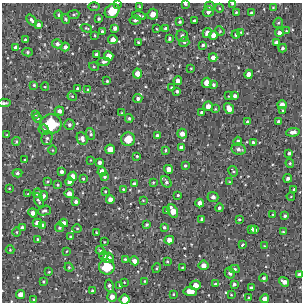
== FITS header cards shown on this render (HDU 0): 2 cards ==
NAXIS1  =                  300 / Width of image
NAXIS2  =                  300 / Height of image

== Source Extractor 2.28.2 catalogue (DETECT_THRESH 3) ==
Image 300 x 300 px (HDU 0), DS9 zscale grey, 1 PNG px = 1 image px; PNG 304 x 304 px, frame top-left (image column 1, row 300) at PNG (2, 3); each listed source drawn as its Kron ellipse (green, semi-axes under 4 px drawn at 4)
Background 4580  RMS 320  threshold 965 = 3 sigma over >= 5 px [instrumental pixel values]
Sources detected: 210; all 210 listed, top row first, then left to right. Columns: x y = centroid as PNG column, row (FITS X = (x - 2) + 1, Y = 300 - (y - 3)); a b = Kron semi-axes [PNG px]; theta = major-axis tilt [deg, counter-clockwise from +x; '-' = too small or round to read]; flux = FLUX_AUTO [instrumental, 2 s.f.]
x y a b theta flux
117 4 3 3 - 22000
185 4 4 3 - 34000
232 4 4 3 - 24000
94 6 5 3 - 22000
210 6 5 4 - 46000
140 7 3 2 - 25000
273 7 3 2 - 17000
219 8 4 3 - 21000
112 11 8 6 40 440000
208 12 5 5 - 68000
236 12 3 2 - 21000
251 13 4 4 - 41000
153 14 5 5 - 150000
59 15 4 4 - 37000
73 15 6 4 7 29000
139 16 7 4 -12 53000
65 19 5 3 - 30000
99 19 3 3 - 37000
32 20 6 4 -51 62000
135 20 6 4 7 53000
194 21 3 2 - 24000
180 22 3 3 - 35000
278 23 5 5 - 32000
38 25 4 3 - 63000
86 28 6 3 -19 23000
115 28 4 4 - 63000
165 28 4 4 - 40000
157 29 3 2 - 13000
220 31 5 4 - 25000
286 31 4 3 - 18000
102 32 4 3 - 55000
241 32 3 3 - 18000
207 33 5 4 - 100000
279 33 4 4 - 66000
95 35 4 4 - 22000
213 35 4 4 - 120000
236 35 4 4 - 41000
182 36 6 6 - 66000
169 38 3 3 - 32000
25 40 3 3 - 42000
113 40 4 4 - 130000
138 42 3 3 - 25000
184 42 5 4 - 42000
276 42 4 3 - 60000
57 44 5 4 - 60000
203 45 4 3 - 32000
15 47 4 4 - 49000
65 47 4 4 - 66000
283 48 4 4 - 44000
27 52 5 4 - 36000
97 54 4 4 - 94000
109 56 5 4 - 160000
213 57 4 4 - 92000
104 62 6 4 5 43000
94 67 5 3 - 19000
191 68 3 2 - 15000
137 74 5 4 - 140000
249 74 4 4 - 120000
107 81 3 3 - 25000
178 81 4 4 - 96000
207 83 5 5 - 180000
34 85 3 3 - 25000
213 85 4 4 - 39000
45 87 4 3 - 18000
171 87 3 2 - 19000
77 88 3 3 - 30000
88 90 4 3 - 36000
177 91 3 3 - 34000
72 96 5 4 - 21000
229 96 3 2 - 15000
235 96 4 3 - 55000
138 99 5 4 - 49000
4 103 6 3 4 40000
282 105 5 4 - 130000
208 106 4 4 - 100000
229 108 6 4 -53 170000
215 109 3 3 - 18000
59 111 5 4 - 73000
283 111 4 3 - 25000
202 112 3 3 - 44000
122 113 3 3 - 16000
36 114 3 3 - 21000
37 118 4 4 - 29000
129 118 4 3 - 34000
247 121 4 4 - 30000
279 122 4 3 - 59000
51 124 10 10 - 920000
69 125 5 5 - 46000
44 130 5 5 - 44000
293 132 7 4 7 100000
91 134 6 3 -71 34000
182 134 5 5 - 120000
7 135 3 2 - 18000
157 135 4 4 - 53000
47 138 7 5 74 60000
82 138 6 5 - 85000
128 139 7 6 - 340000
16 141 4 3 - 28000
238 141 4 4 - 44000
253 142 4 4 - 35000
181 148 4 4 - 87000
110 149 5 4 - 170000
239 149 7 5 -9 77000
53 150 4 3 - 17000
165 150 4 4 - 27000
289 153 3 3 - 37000
137 156 3 3 - 26000
25 160 2 2 - 15000
91 160 4 2 - 13000
99 162 3 3 - 56000
290 163 4 3 - 28000
185 166 3 3 - 29000
169 169 4 4 - 120000
233 171 5 4 - 27000
62 172 4 3 - 65000
102 172 5 4 - 130000
17 173 5 4 - 38000
73 176 4 4 - 120000
105 177 4 4 - 34000
288 178 4 4 - 54000
83 179 3 3 - 21000
47 181 4 3 - 23000
69 182 4 4 - 94000
153 182 3 3 - 19000
166 182 6 4 -56 40000
229 182 3 2 - 15000
134 184 4 4 - 46000
58 185 3 3 - 21000
9 188 3 2 - 14000
123 189 3 2 - 19000
294 189 3 2 - 21000
105 191 3 2 - 18000
37 193 5 4 - 50000
28 194 4 3 - 21000
69 194 5 4 - 140000
178 195 3 3 - 23000
44 196 5 4 - 55000
291 196 4 3 - 14000
213 197 5 5 - 66000
110 199 4 4 - 100000
39 200 7 4 -69 38000
143 200 3 2 - 14000
76 202 4 3 - 54000
200 203 4 4 - 95000
219 208 4 4 - 38000
167 210 4 3 - 33000
44 211 7 5 16 50000
173 211 7 5 -64 200000
33 213 4 4 - 97000
273 214 3 3 - 19000
285 216 4 3 - 39000
202 219 3 3 - 39000
239 219 3 2 - 21000
37 223 4 4 - 110000
64 223 4 4 - 78000
43 225 3 3 - 43000
146 225 3 3 - 31000
164 227 4 3 - 33000
22 228 4 3 - 55000
59 228 4 4 - 38000
77 228 4 3 - 19000
251 229 4 3 - 50000
255 230 4 3 - 59000
17 232 4 3 - 20000
96 232 3 2 - 16000
283 232 3 2 - 20000
71 237 4 4 - 33000
37 239 3 2 - 18000
169 240 5 4 - 130000
104 242 3 2 - 16000
242 245 4 2 - 27000
264 246 4 2 - 17000
10 250 4 4 - 18000
67 251 4 2 - 13000
100 251 5 3 - 38000
104 256 4 4 - 50000
108 258 5 5 - 130000
125 259 3 3 - 25000
134 261 4 4 - 89000
167 261 4 3 - 20000
203 265 5 5 - 120000
69 267 4 4 - 22000
107 267 8 7 - 550000
182 267 3 2 - 19000
157 268 5 3 - 21000
235 269 5 4 - 40000
49 272 3 2 - 18000
230 273 6 4 -59 43000
300 275 4 3 - 79000
264 278 4 4 - 39000
144 281 3 2 - 16000
43 282 3 2 - 21000
124 282 3 2 - 12000
284 282 5 4 - 96000
215 284 4 3 - 28000
234 284 3 3 - 42000
120 285 3 3 - 34000
196 285 5 5 - 160000
109 286 6 4 -79 48000
251 288 3 3 - 43000
92 291 4 3 - 33000
190 291 7 4 -5 210000
20 294 5 4 - 120000
173 294 3 3 - 20000
231 295 3 2 - 14000
112 297 5 5 - 100000
249 298 3 3 - 22000
125 299 5 5 - 200000
264 299 4 4 - 100000
34 300 3 3 - 35000
At the frame edge (FLAGS 8, measured only in part): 6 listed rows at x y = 117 4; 185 4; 232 4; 4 103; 300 275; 125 299

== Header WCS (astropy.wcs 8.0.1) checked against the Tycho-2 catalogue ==
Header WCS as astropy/WCSLIB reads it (CRVAL/CRPIX/CD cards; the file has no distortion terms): RA---TAN/DEC--TAN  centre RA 10:47:33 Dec -58:43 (161.89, -58.71 deg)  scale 1.7 arcsec/px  FOV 8.5' x 8.5'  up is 0 deg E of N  parity normal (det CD < 0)
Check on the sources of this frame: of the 60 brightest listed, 4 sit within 2.1 arcsec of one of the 6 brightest Tycho-2 stars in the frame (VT <= 12.06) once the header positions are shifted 0.63 arcsec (0.58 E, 0.25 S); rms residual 0.70 arcsec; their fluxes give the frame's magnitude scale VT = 24.97 - 2.5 log10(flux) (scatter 0.19 mag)
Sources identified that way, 4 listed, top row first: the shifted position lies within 2.1 arcsec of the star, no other Tycho-2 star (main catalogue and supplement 1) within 4.2 arcsec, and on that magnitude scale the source's flux lands within +1.5 / -3 mag of the star's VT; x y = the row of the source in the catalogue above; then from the Tycho-2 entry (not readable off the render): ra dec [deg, ICRS J2000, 3 dp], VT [Tycho-2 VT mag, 2 dp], TYC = Tycho-2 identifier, HIP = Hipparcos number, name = IAU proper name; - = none
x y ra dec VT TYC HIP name
112 11 161.923 -58.645 11.05 8626-1200-1 - -
51 124 161.978 -58.699 8.96 8626-117-1 - -
128 139 161.908 -58.706 11.32 8626-1189-1 - -
107 267 161.928 -58.766 10.44 8626-573-1 - -